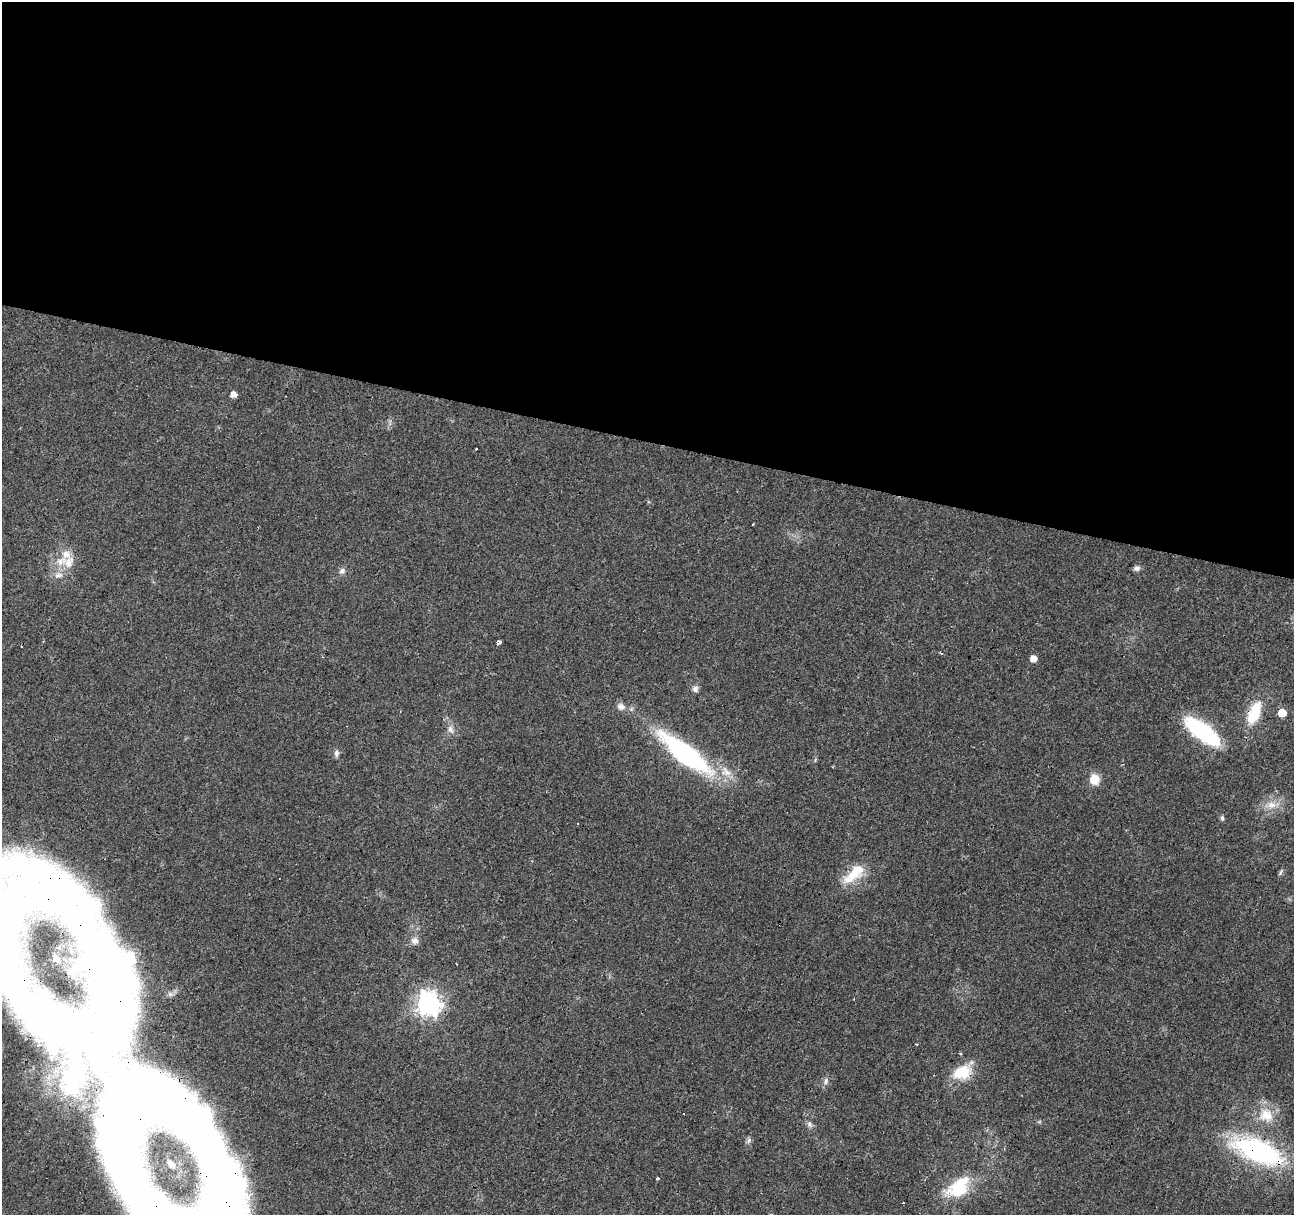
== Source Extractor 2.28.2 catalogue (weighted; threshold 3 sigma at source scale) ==
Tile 3 of 4 x 4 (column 3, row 1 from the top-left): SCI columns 2583-3874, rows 3857-5069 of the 5169 x 5349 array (HDU 1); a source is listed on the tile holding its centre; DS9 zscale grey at full resolution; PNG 1296 x 1217 px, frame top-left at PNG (2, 2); no overlay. Shown black and unused: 36% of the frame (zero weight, under 3 of 4 exposures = <1% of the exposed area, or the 3 px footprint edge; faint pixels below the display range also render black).
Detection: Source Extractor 2.28.2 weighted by HDU 2 'WHT'; one run over the whole footprint, this tile lists its part. Background 0.0242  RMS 0.0031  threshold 0.0138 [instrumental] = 3 sigma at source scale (4.5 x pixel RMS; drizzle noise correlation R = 1.50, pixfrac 1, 0.0396/0.0396 arcsec/px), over >= 5 px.
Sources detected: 49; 3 inside a brighter object's white glare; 3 cosmic-ray / hot-pixel residue — not listed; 5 inside a brighter listed object's ellipse — not listed separately; the other 38 listed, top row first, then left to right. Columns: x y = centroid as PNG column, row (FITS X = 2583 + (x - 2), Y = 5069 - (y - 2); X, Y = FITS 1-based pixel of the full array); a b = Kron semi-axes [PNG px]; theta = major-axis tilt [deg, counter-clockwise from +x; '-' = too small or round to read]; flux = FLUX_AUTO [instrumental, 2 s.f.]
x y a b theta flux
233 394 5 4 - 2.5
753 524 3 3 - 0.76
68 562 19 14 49 4.9
1136 568 8 6 -7 1
342 571 9 6 26 1
499 642 5 4 - 1.5
941 653 3 2 - 0.68
1033 658 5 5 - 2.8
695 689 8 7 - 1.2
621 706 11 9 -21 1.8
1255 713 30 14 66 11
1282 713 5 5 - 6.7
450 729 11 8 -58 1.6
1202 731 41 14 -37 30
336 753 9 6 85 0.99
685 754 68 19 -37 49
1094 779 11 10 - 4.6
1271 805 13 10 -1 3.4
1222 818 8 3 -86 0.56
1280 872 9 4 56 0.58
854 874 36 14 42 8.4
32 895 118 88 23 200
415 941 10 9 - 1.7
456 964 2 2 - 0.36
113 980 233 47 -77 140
428 1003 9 8 - 230
916 1044 3 2 - 0.32
962 1072 24 16 25 8.7
73 1078 48 30 68 30
826 1081 10 6 81 1.1
684 1114 3 2 - 0.49
1266 1115 23 19 -30 7.1
809 1124 9 7 -67 1
125 1139 138 45 -83 160
749 1140 8 5 46 0.73
1258 1151 52 22 -22 52
657 1179 3 3 - 1
958 1187 33 20 37 15
Overlapping masked pixels (flux is a lower limit): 6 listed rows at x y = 1255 713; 685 754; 32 895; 113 980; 125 1139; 1258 1151
Isophote crosses this tile's border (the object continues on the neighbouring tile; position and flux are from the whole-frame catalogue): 2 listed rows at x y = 32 895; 125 1139